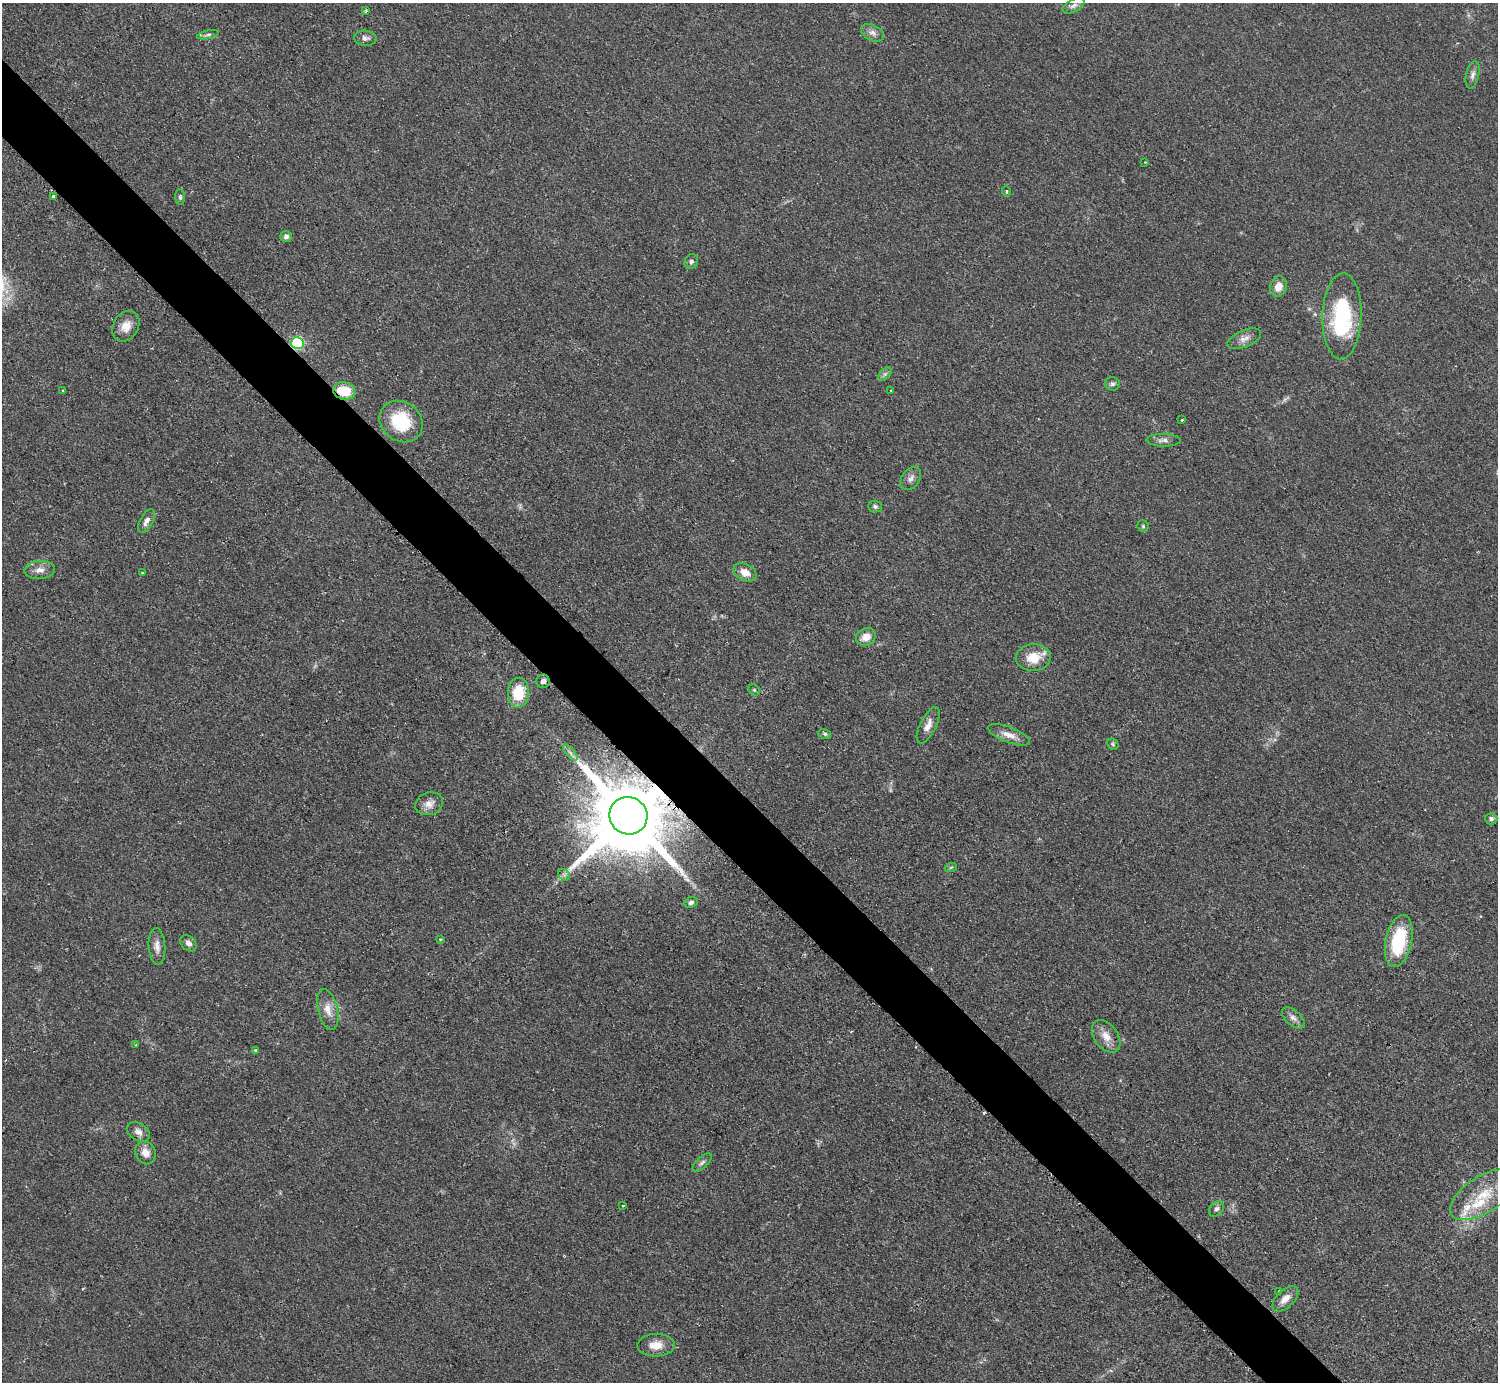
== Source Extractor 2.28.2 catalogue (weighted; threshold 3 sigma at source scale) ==
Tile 11 of 4 x 4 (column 3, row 3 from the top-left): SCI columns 2998-4493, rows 1687-3066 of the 5989 x 5988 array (HDU 1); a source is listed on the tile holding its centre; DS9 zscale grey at full resolution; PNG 1500 x 1384 px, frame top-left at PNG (2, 3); each listed source drawn as its Kron ellipse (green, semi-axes under 4 px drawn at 4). Shown black and unused: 5% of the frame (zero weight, under 2 of 3 exposures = <1% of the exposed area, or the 3 px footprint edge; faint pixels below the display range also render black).
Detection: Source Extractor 2.28.2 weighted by HDU 2 'WHT'; one run over the whole footprint, this tile lists its part. Background 0.05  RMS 0.0069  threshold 0.0312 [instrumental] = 3 sigma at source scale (4.5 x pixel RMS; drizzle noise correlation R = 1.50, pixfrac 1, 0.05/0.05 arcsec/px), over >= 5 px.
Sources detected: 74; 3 too faint to see at this stretch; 1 cosmic-ray / hot-pixel residue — neither listed nor drawn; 4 inside a brighter listed object's ellipse — not listed separately; the other 66 listed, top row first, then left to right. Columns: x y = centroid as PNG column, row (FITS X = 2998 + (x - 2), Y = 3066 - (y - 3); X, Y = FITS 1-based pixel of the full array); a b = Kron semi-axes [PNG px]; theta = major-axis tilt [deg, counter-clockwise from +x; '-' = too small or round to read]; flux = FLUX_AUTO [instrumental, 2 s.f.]
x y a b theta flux
1073 6 12 6 27 2.7
366 10 4 3 - 1.1
873 33 12 7 -27 3.6
208 35 11 4 13 1.5
365 38 11 7 -5 3
1473 75 14 6 77 2.9
1145 162 3 3 - 0.49
1006 191 5 3 - 0.98
53 196 3 3 - 1.5
180 197 8 5 -88 1.3
286 237 6 5 - 2.2
691 262 7 6 - 2.1
1278 287 10 8 72 7.3
1342 316 43 19 88 67
126 326 16 12 58 8.2
1244 339 18 8 23 4.8
297 343 6 6 - 83
885 374 8 5 45 1.6
1112 384 8 6 -8 1.9
63 390 4 3 - 0.59
344 391 11 8 -12 18
891 391 3 2 - 0.76
1182 420 3 2 - 0.85
401 421 23 19 -38 34
1163 440 17 6 -1 3.7
911 478 13 8 53 3.8
875 506 7 6 - 1.6
146 521 13 6 61 3.7
1143 526 6 5 - 1.1
40 570 15 9 4 5.4
745 572 12 8 -27 6.9
142 573 3 2 - 0.68
866 637 10 8 25 7.8
1033 658 17 13 5 13
543 681 7 6 - 2.9
754 690 6 5 - 1
518 693 15 10 88 23
928 725 20 8 64 6.1
825 734 6 5 - 1.2
1009 735 22 8 -21 7.2
1113 744 6 5 - 1.2
570 752 10 4 -49 2.4
429 804 14 11 19 6.2
628 816 19 18 - 12000
1491 819 6 5 - 2
951 867 6 3 19 0.93
564 875 7 5 -44 1.8
691 902 7 5 23 1.6
440 939 3 3 - 0.91
1399 941 26 13 77 40
189 943 9 7 -45 3.4
157 946 18 8 -86 5.5
328 1009 21 10 -76 8
1293 1018 14 7 -41 3.6
1106 1036 18 11 -54 8.5
136 1045 4 3 - 2
256 1050 3 3 - 1.8
138 1132 12 8 -34 4.2
145 1153 12 10 -60 6.9
702 1163 12 5 44 2.3
1484 1194 38 18 32 27
623 1206 3 3 - 0.68
1217 1209 8 6 47 2.4
1279 1292 4 3 - 0.77
1285 1299 16 8 43 6.6
656 1345 19 11 2 9.1
Overlapping masked pixels (flux is a lower limit): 3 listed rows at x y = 297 343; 344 391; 628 816